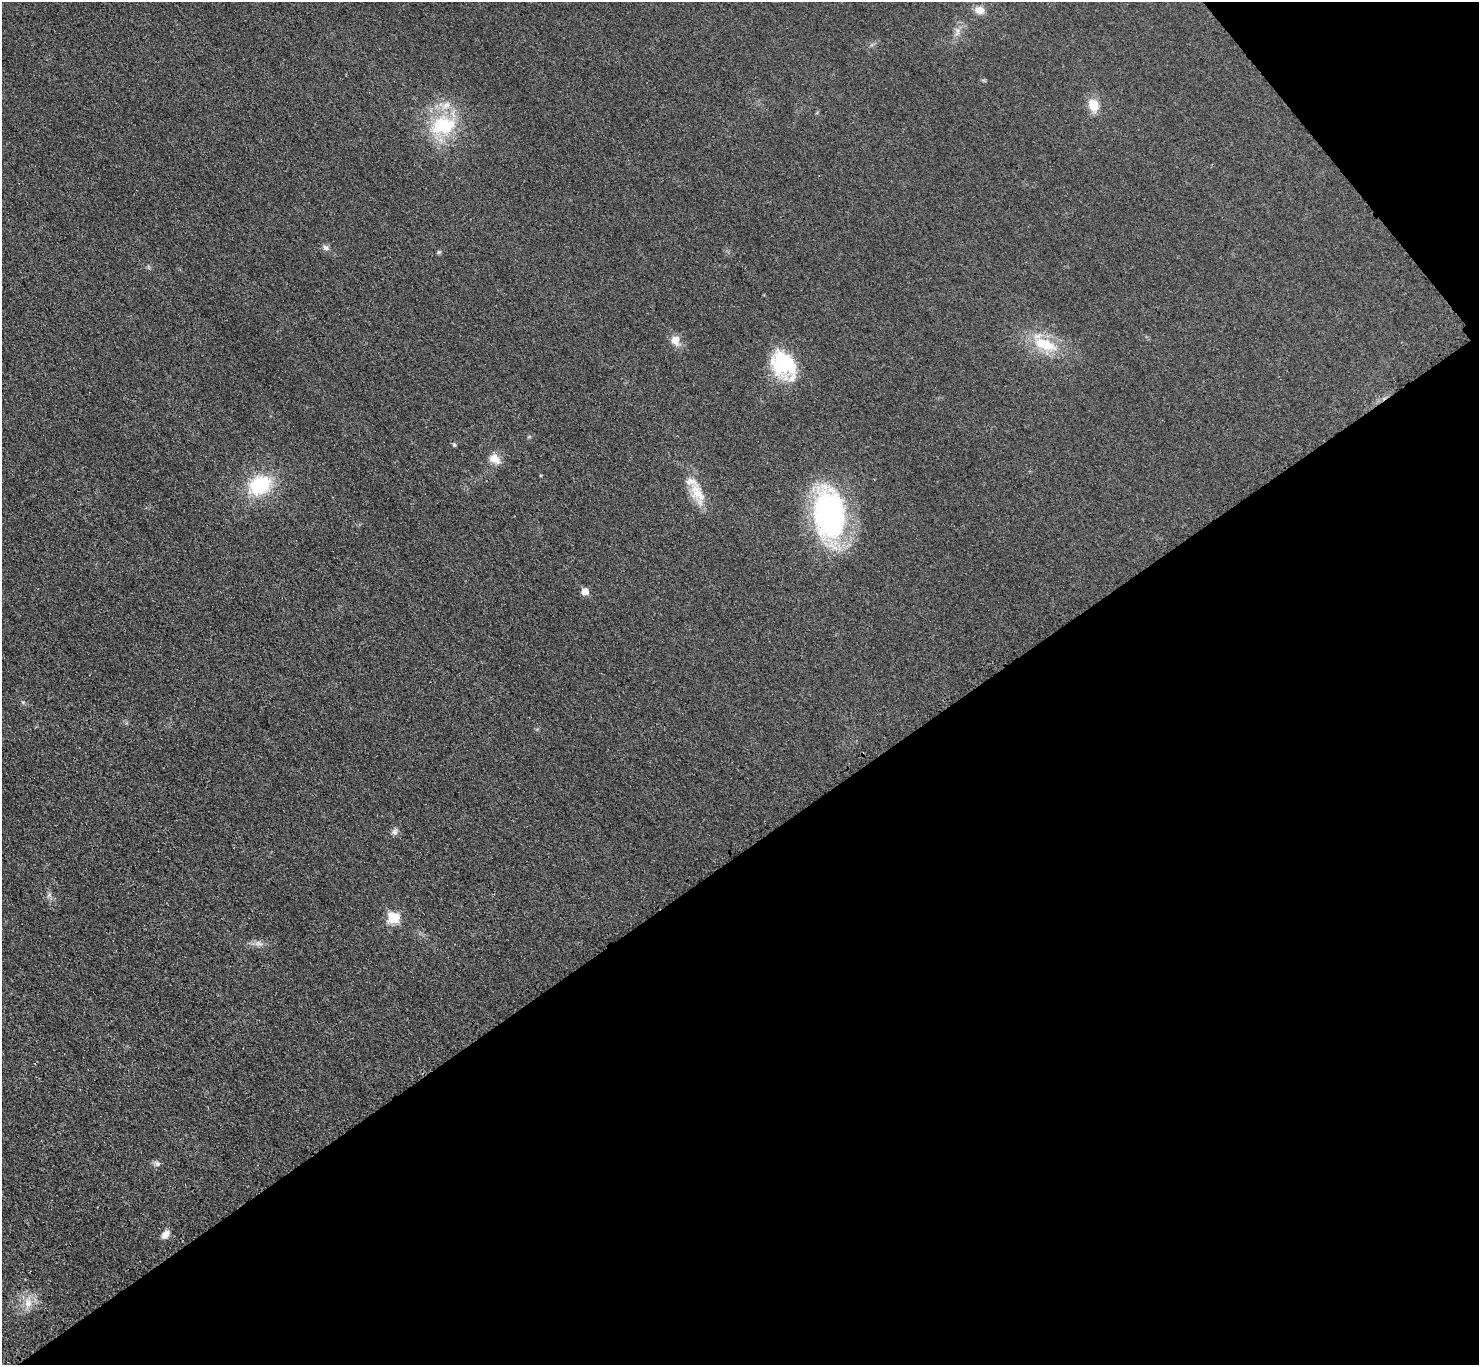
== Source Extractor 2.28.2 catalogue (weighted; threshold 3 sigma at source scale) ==
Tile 12 of 4 x 4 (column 4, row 3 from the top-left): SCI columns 4454-5930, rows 1540-2902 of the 5953 x 5949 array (HDU 1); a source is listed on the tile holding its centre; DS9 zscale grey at full resolution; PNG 1481 x 1367 px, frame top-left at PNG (2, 2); no overlay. Shown black and unused: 40% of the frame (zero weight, under 3 of 4 exposures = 2% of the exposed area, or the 3 px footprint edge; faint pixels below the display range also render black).
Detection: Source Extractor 2.28.2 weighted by HDU 2 'WHT'; one run over the whole footprint, this tile lists its part. Background 0.0329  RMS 0.0064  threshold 0.0287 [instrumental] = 3 sigma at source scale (4.5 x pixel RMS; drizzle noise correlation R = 1.50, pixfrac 1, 0.05/0.05 arcsec/px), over >= 5 px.
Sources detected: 22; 1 inside a brighter listed object's ellipse — not listed separately; the other 21 listed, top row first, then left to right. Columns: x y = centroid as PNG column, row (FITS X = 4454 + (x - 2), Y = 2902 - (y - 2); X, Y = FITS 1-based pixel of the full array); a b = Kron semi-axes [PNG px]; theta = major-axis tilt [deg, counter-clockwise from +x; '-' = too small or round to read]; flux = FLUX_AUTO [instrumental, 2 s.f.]
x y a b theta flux
979 10 11 8 -14 5.8
957 32 13 5 77 3.3
1093 105 11 9 -71 13
443 125 37 27 10 41
326 248 9 7 -39 2.2
439 252 6 5 - 0.99
675 340 15 12 -72 5.6
1045 344 35 15 -19 24
783 365 29 21 -54 46
454 445 5 4 - 1.2
494 459 15 10 -34 6.6
260 485 26 20 31 37
697 494 37 14 -68 15
829 514 55 32 -84 130
585 591 6 5 - 7.6
395 832 9 8 - 2.1
393 918 6 6 - 34
259 943 11 7 -11 2.9
157 1164 8 7 - 2
165 1234 12 7 51 3.9
28 1303 14 11 -83 7.5